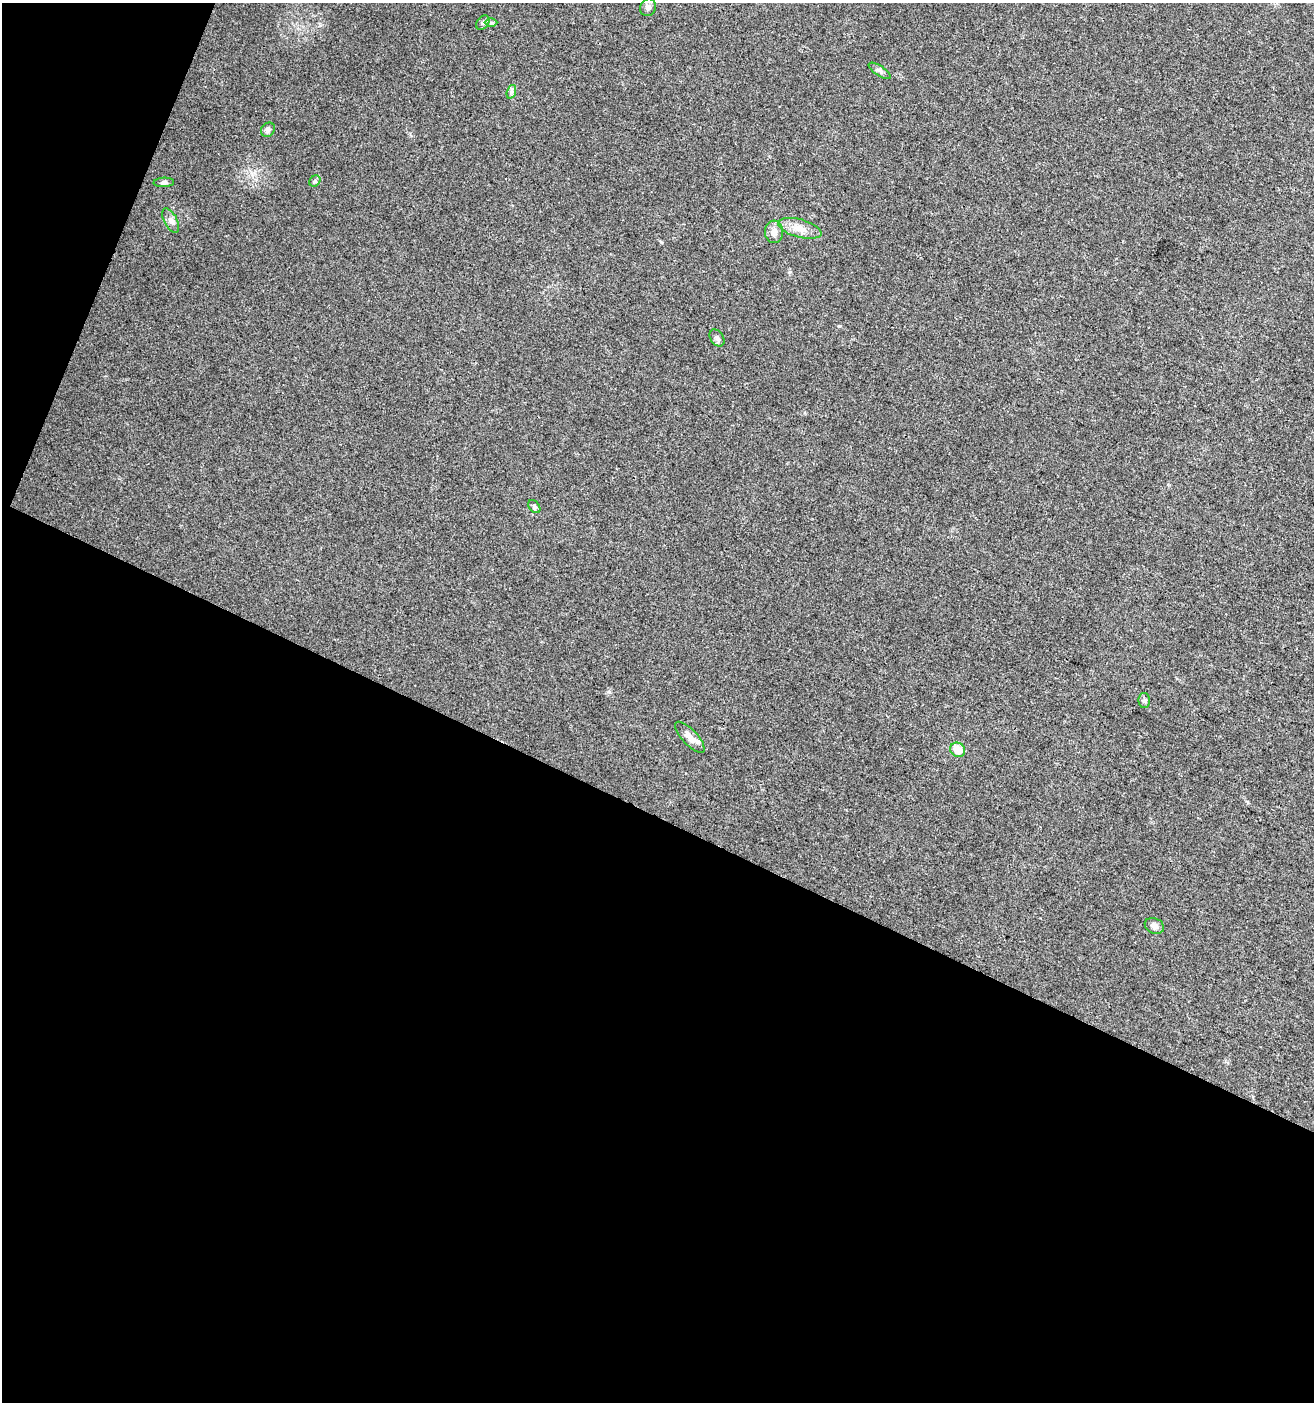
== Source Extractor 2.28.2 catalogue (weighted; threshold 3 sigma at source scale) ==
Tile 3 of 2 x 2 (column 1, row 2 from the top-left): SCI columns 107-1418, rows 2-1401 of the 2855 x 2800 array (HDU 1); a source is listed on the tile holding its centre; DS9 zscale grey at full resolution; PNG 1316 x 1404 px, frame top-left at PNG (2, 3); each listed source drawn as its Kron ellipse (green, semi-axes under 4 px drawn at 4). Shown black and unused: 45% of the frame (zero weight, under 3 of 4 exposures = <1% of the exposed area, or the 3 px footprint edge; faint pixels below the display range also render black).
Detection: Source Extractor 2.28.2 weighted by HDU 2 'WHT'; one run over the whole footprint, this tile lists its part. Background 0.0244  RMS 0.0047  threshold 0.0212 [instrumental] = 3 sigma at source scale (4.5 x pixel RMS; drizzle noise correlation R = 1.50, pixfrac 1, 0.0396/0.0396 arcsec/px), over >= 5 px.
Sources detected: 18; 1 inside a brighter listed object's ellipse — not listed separately; the other 17 listed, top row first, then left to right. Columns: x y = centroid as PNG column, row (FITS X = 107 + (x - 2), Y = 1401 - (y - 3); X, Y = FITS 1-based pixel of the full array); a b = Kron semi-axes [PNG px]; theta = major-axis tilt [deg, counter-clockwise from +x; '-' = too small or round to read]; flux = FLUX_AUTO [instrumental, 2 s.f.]
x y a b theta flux
648 7 9 7 68 1.9
483 23 8 5 49 1.2
491 23 6 4 0 0.81
880 71 12 5 -34 1.3
511 92 7 4 72 1
268 130 7 6 - 1.3
315 181 6 5 - 0.88
164 182 10 5 3 1.1
171 220 13 6 -63 2.1
800 228 22 9 -15 5.1
774 232 11 9 -85 2.9
717 338 9 6 -56 1.5
534 507 7 5 -51 0.91
1144 701 7 5 -90 1.1
690 737 20 7 -47 3.7
958 750 8 7 - 7
1154 926 10 7 -25 2
Unlisted compact peaks at least as high as the median listed source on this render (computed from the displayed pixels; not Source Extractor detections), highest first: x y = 609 692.